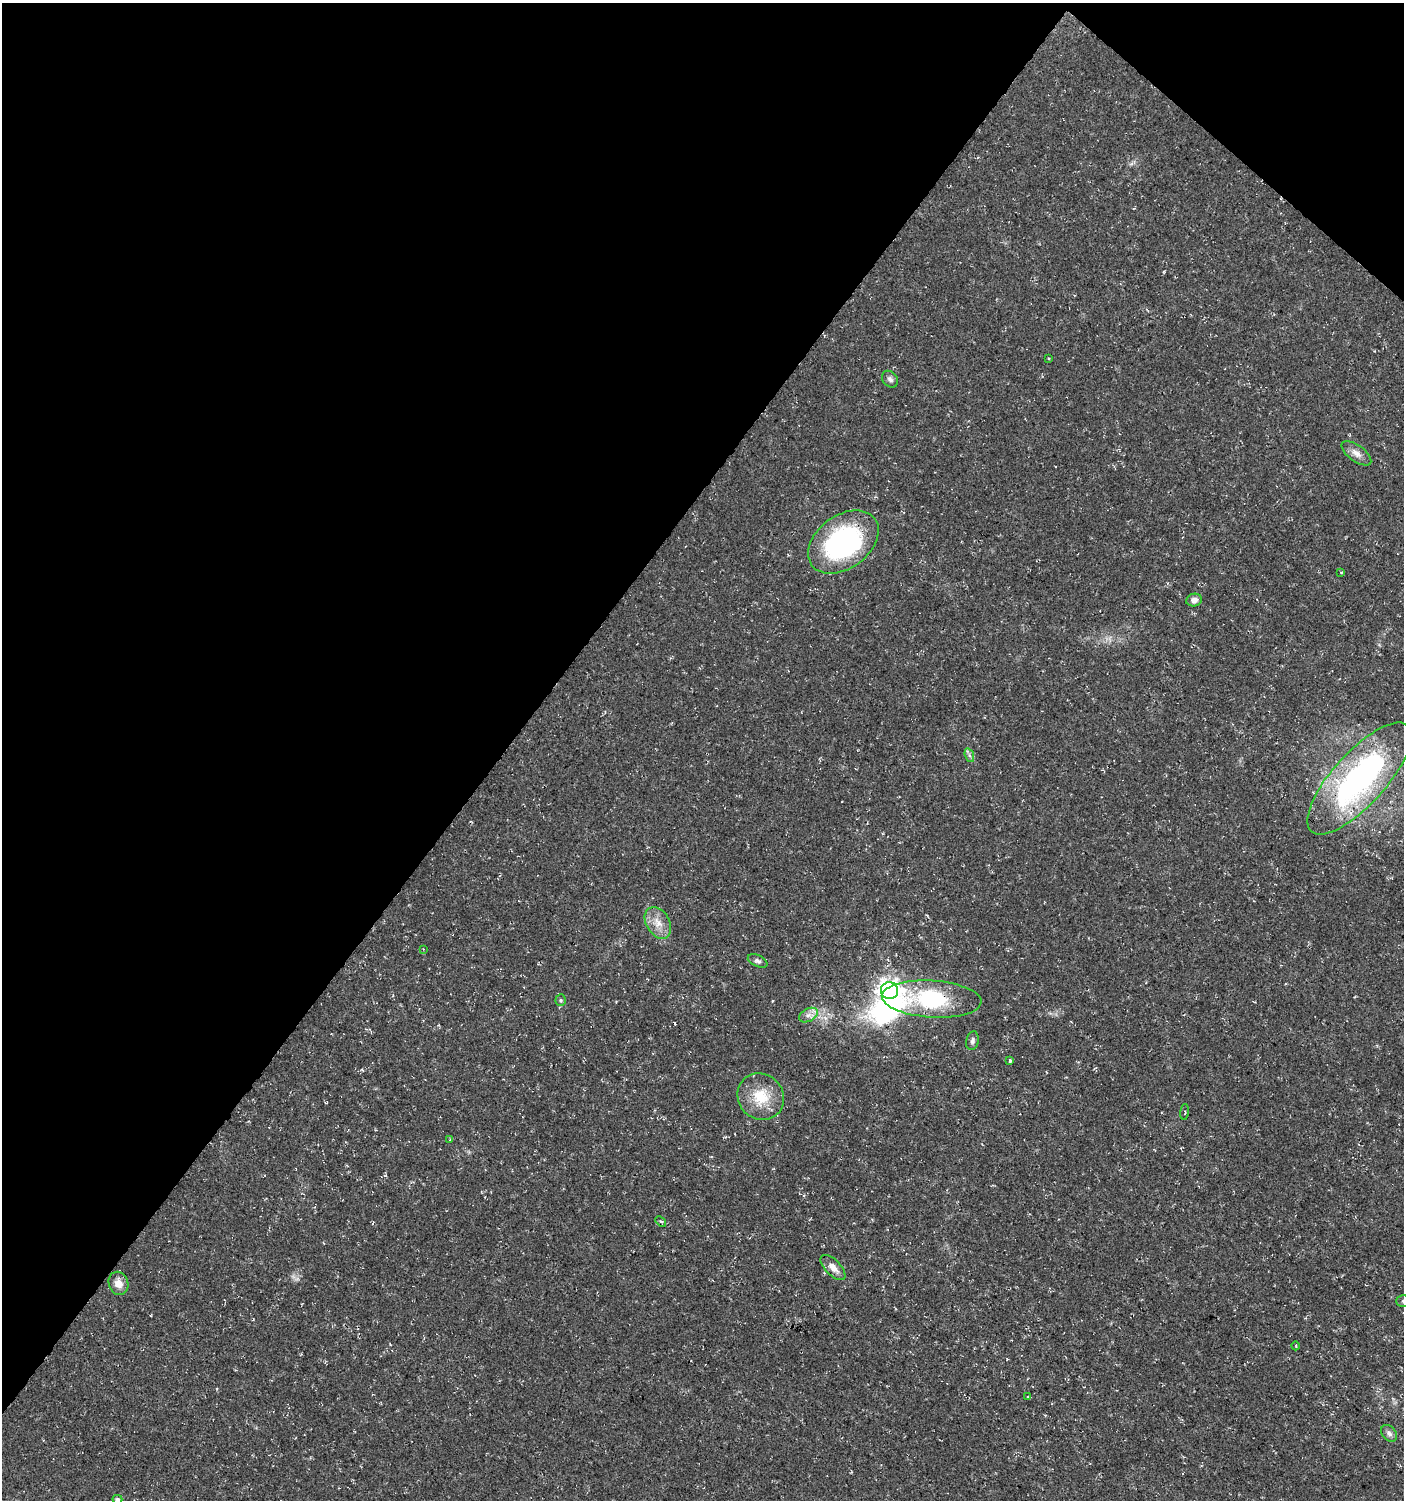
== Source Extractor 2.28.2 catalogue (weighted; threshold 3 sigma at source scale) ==
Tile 2 of 4 x 4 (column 2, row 1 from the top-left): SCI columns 1643-3044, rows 4494-5991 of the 6029 x 6004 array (HDU 1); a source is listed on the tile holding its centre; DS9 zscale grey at full resolution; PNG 1406 x 1502 px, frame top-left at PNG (2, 3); each listed source drawn as its Kron ellipse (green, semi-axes under 4 px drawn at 4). Shown black and unused: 38% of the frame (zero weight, under 3 of 4 exposures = <1% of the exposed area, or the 3 px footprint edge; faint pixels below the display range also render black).
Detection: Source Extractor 2.28.2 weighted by HDU 2 'WHT'; one run over the whole footprint, this tile lists its part. Background 0.0176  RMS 0.0035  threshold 0.0156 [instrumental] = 3 sigma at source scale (4.5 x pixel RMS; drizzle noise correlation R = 1.50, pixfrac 1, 0.0396/0.0396 arcsec/px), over >= 5 px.
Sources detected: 31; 2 inside a brighter object's white glare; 1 cosmic-ray / hot-pixel residue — neither listed nor drawn; the other 28 listed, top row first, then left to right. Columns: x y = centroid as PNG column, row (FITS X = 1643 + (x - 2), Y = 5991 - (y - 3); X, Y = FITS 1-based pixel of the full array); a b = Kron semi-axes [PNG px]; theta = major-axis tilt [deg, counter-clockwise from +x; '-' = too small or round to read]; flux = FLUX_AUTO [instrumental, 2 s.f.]
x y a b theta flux
1049 359 4 3 - 0.36
890 379 9 7 -48 1.1
1356 453 17 8 -36 2.4
843 542 39 26 36 59
1341 572 4 3 - 0.33
1194 600 8 6 10 1.7
969 755 7 4 -71 0.83
1359 779 71 26 48 92
658 923 17 11 -60 4.4
423 949 3 3 - 0.26
758 961 10 5 -26 1
889 991 8 8 - 210
932 999 50 18 -4 36
561 1000 6 5 - 0.58
808 1015 10 6 27 1.7
972 1041 9 6 78 1
1010 1061 3 3 - 2.9
761 1097 24 22 -46 11
1185 1112 8 3 85 0.43
450 1140 3 3 - 0.5
661 1221 6 2 -43 0.37
833 1267 16 7 -45 2.9
118 1283 12 9 -71 3.5
1403 1301 7 5 -1 0.76
1296 1346 4 3 - 0.29
1028 1397 4 2 - 0.29
1389 1433 9 7 -49 1.3
117 1499 5 4 - 0.87
Overlapping masked pixels (flux is a lower limit): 2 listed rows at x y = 1359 779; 932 999
Isophote crosses this tile's border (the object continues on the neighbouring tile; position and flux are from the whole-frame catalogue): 2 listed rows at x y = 1403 1301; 117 1499